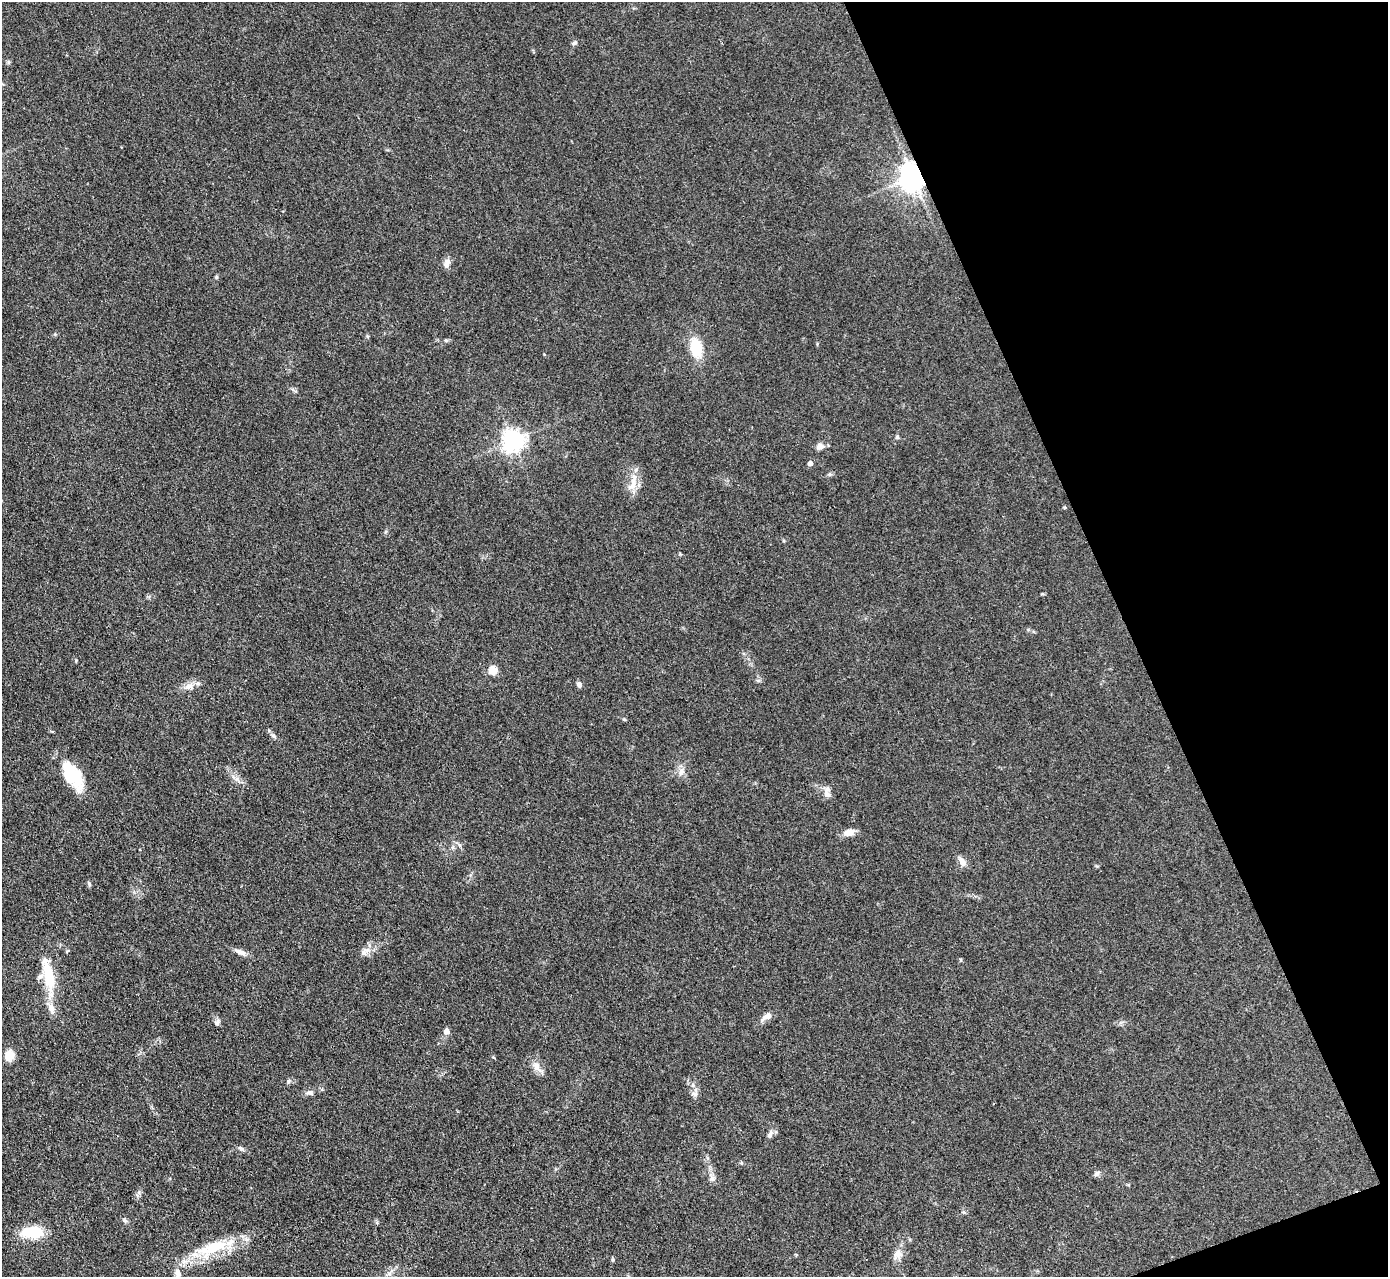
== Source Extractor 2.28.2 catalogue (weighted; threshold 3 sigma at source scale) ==
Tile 12 of 4 x 4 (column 4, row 3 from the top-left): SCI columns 4162-5547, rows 1559-2833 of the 5549 x 5534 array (HDU 1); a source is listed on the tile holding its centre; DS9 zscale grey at full resolution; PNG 1390 x 1279 px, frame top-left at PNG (2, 2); no overlay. Shown black and unused: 19% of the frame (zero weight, under 3 of 4 exposures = <1% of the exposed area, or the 3 px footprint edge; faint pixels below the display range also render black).
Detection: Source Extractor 2.28.2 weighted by HDU 2 'WHT'; one run over the whole footprint, this tile lists its part. Background 0.0889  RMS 0.0061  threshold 0.0275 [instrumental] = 3 sigma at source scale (4.5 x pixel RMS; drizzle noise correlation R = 1.50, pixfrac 1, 0.05/0.05 arcsec/px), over >= 5 px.
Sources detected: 46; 1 inside a brighter object's white glare — not listed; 2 inside a brighter listed object's ellipse — not listed separately; the other 43 listed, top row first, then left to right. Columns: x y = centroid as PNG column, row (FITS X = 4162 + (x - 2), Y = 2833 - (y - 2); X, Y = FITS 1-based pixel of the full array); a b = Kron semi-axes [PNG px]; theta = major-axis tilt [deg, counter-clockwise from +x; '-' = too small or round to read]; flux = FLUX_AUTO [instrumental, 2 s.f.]
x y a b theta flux
575 43 7 6 - 1.4
8 62 6 4 72 0.83
913 177 8 7 - 840
447 263 13 7 80 3.2
216 277 6 4 72 0.71
696 348 18 11 -78 19
897 437 5 4 - 0.84
513 441 7 7 - 420
820 446 9 7 37 3
810 463 4 4 - 3.3
633 483 30 10 74 7.8
493 671 5 5 - 27
579 685 7 6 - 2
189 686 13 8 6 4.3
274 736 8 5 -41 1.5
681 772 11 7 68 3
73 776 32 17 -54 26
827 794 12 8 -60 3.7
849 832 14 8 18 4.8
962 862 13 7 -57 3.8
89 884 7 5 -63 0.99
240 952 17 6 -20 3.3
365 952 13 8 40 3.9
49 976 50 13 -80 25
767 1016 13 6 33 5
217 1023 8 7 - 1.9
447 1031 5 5 - 5.2
9 1055 14 12 51 5.8
537 1067 16 10 -63 4.9
288 1081 8 4 82 0.98
309 1093 11 6 4 2.3
694 1094 10 6 -6 1.9
770 1135 9 6 72 2.2
241 1148 7 5 -21 1.3
1097 1173 8 5 40 1.7
712 1178 9 7 -55 2.4
963 1212 6 4 -43 0.8
124 1220 8 5 -28 1.3
33 1232 23 13 2 19
214 1247 47 16 19 28
898 1254 13 11 37 4.7
178 1273 12 7 -79 3.3
389 1273 7 5 30 1.8
Overlapping masked pixels (flux is a lower limit): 1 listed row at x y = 913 177
Unlisted compact peaks at least as high as the median listed source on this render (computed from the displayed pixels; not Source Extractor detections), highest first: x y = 76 660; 446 340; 613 1260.